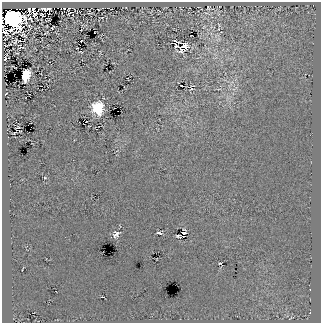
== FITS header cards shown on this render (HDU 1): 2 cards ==
NAXIS1  =                  319
NAXIS2  =                  321

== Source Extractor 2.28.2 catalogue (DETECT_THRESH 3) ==
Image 319 x 321 px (HDU 1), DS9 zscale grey, 1 PNG px = 1 image px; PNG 323 x 325 px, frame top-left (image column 1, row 321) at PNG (2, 2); no overlay
Background 9.56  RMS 46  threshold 138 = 3 sigma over >= 5 px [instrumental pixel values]
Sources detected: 36; all 36 listed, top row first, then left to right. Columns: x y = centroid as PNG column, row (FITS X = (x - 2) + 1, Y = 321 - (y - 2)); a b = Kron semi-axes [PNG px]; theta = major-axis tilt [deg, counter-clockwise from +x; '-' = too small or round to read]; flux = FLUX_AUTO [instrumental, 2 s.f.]
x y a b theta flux
48 8 4 3 - 7.7e+03
64 8 2 2 - 3.5e+03
208 8 3 2 - 3.3e+03
29 9 5 2 - 5.3e+03
33 9 6 3 -81 8.8e+03
45 9 5 4 - 7.3e+03
69 9 4 2 - 3.0e+03
69 13 5 2 - 1.8e+03
34 15 5 3 - 2.8e+03
42 15 4 2 - 3.1e+03
12 18 10 9 - 3.5e+06
219 25 6 3 -60 3.5e+03
52 27 4 2 - 2.9e+03
24 35 6 3 -41 4.3e+03
218 39 8 6 33 9.9e+03
15 41 5 2 - 3.8e+03
81 41 3 2 - 1.9e+03
176 45 9 4 -90 7.3e+03
183 47 9 6 33 4.7e+04
80 52 4 2 - 2.4e+03
5 59 3 3 - 8.0e+03
50 62 2 2 - 1.4e+03
25 75 8 6 73 9.3e+04
181 86 3 2 - 3.2e+03
191 89 6 4 19 5.4e+03
98 108 9 8 - 1.8e+05
17 127 5 2 - 3.3e+03
14 133 3 2 - 2.4e+03
45 178 3 2 - 2.5e+03
159 233 6 3 -14 5.7e+03
184 233 4 3 - 1.7e+03
116 234 9 7 40 1.4e+04
179 236 6 3 -6 3.4e+03
220 263 4 2 - 2.8e+03
102 297 4 2 - 3.5e+03
290 318 9 2 40 3.5e+03
At the frame edge (FLAGS 8, measured only in part): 1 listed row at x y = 12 18